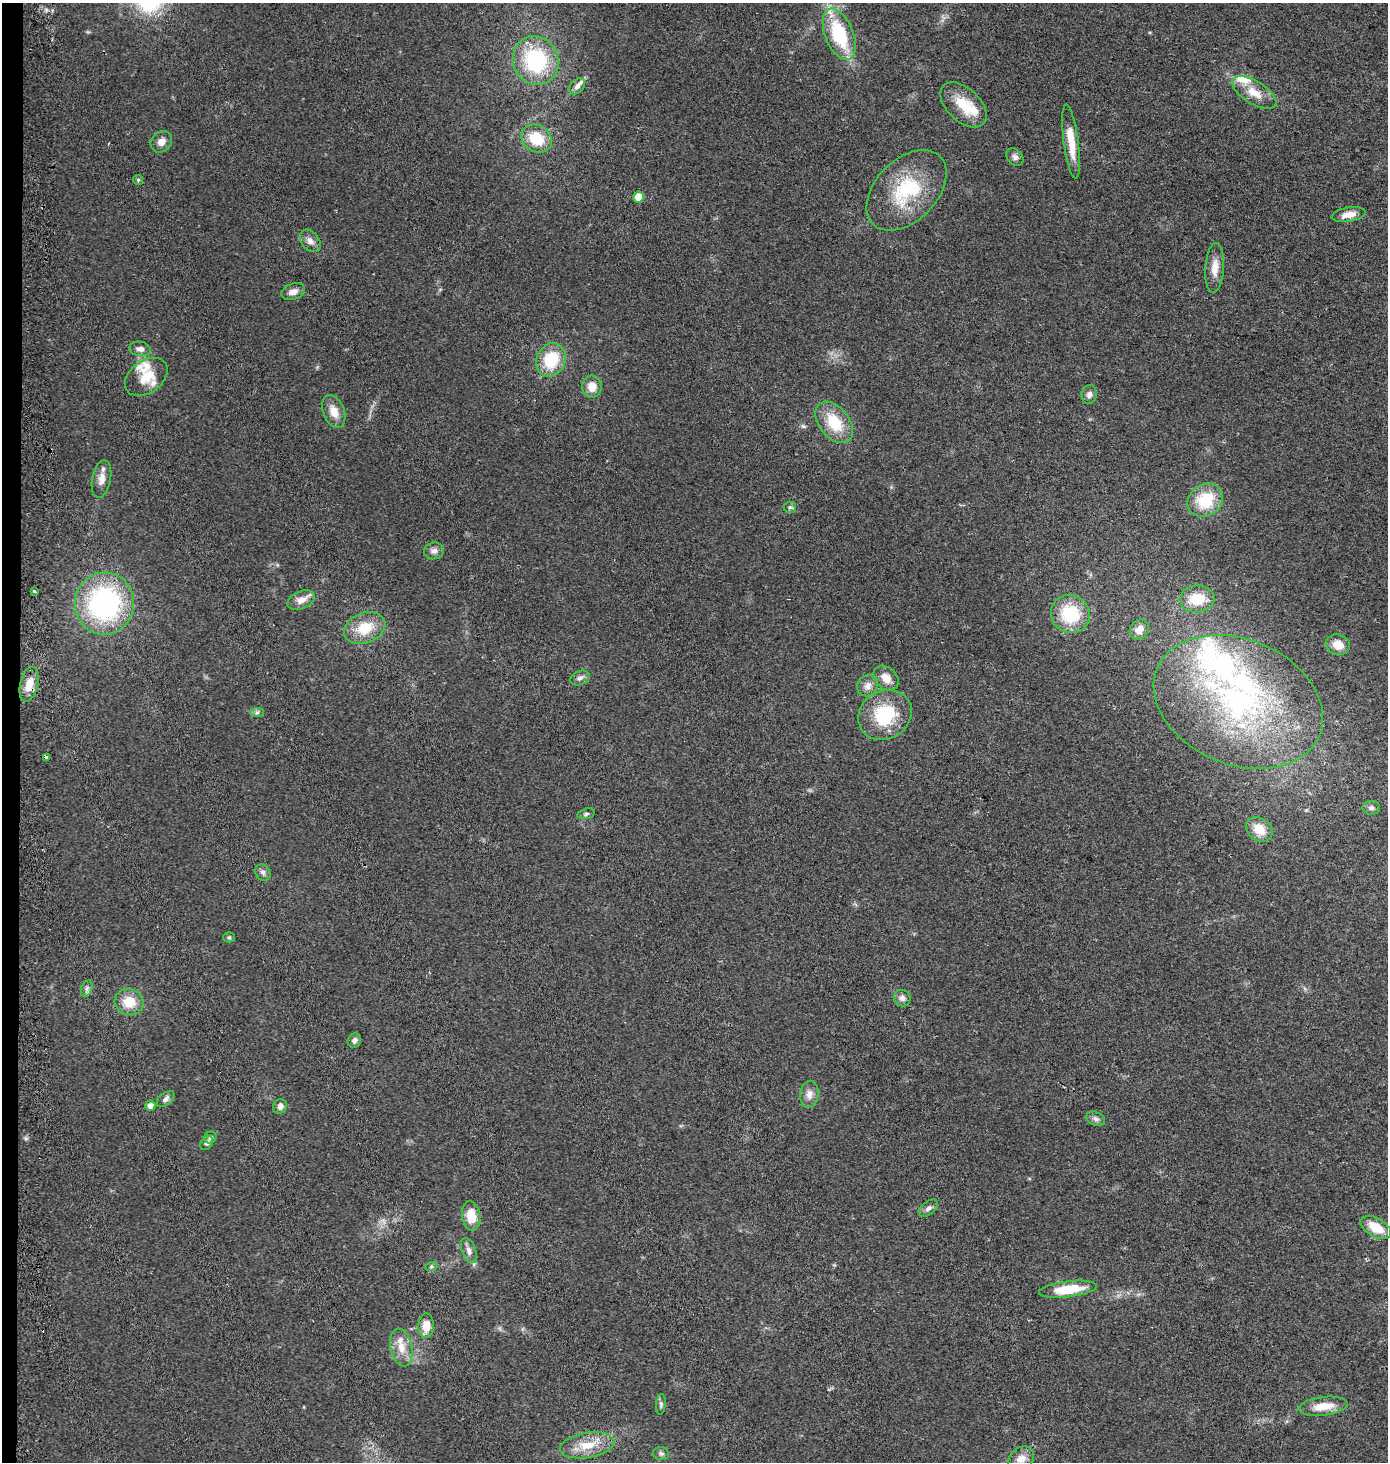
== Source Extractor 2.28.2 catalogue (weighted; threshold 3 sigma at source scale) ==
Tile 4 of 3 x 3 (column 1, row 2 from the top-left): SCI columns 262-1647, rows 1472-2931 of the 4700 x 4392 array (HDU 1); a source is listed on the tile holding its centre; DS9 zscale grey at full resolution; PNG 1390 x 1464 px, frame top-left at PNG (2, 3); each listed source drawn as its Kron ellipse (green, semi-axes under 4 px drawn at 4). Shown black and unused: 1% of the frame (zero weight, under 2 of 3 exposures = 2% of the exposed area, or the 3 px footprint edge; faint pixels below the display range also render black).
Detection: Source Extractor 2.28.2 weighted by HDU 2 'WHT'; one run over the whole footprint, this tile lists its part. Background 0.0544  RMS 0.0081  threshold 0.0365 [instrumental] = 3 sigma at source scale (4.5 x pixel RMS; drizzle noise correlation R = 1.50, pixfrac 1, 0.0396/0.0396 arcsec/px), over >= 5 px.
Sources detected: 79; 1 cosmic-ray / hot-pixel residue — neither listed nor drawn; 6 inside a brighter listed object's ellipse — not listed separately; the other 72 listed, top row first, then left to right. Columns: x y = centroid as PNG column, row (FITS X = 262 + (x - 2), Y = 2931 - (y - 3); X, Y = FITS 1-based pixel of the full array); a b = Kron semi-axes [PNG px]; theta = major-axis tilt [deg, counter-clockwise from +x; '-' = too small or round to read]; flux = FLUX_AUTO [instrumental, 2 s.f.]
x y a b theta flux
839 34 27 14 -68 52
536 60 25 22 -63 71
577 86 9 6 44 3.9
1254 93 25 11 -32 14
964 105 27 16 -43 24
537 139 16 13 -30 25
161 142 12 9 46 5.4
1071 142 37 7 -82 17
1015 157 10 7 -49 3
138 180 5 5 - 1.1
906 190 48 30 46 59
639 197 5 5 - 12
1349 215 17 7 9 8.4
310 241 12 8 -50 5
1215 268 25 9 86 10
293 292 12 8 18 5.3
140 349 11 7 -8 4.5
551 360 17 14 64 32
146 377 24 16 37 20
592 387 11 10 - 9.2
1089 394 9 7 76 3.6
334 412 17 10 -68 9.9
834 422 23 15 -52 28
102 479 19 9 79 7.5
1205 500 19 16 33 31
790 507 6 5 - 1.6
434 551 10 8 6 3.9
34 592 3 3 - 3.4
1197 599 17 13 6 20
301 600 14 9 23 7.2
104 604 31 29 83 150
1070 614 20 18 -30 40
365 628 21 15 21 22
1139 629 10 9 - 7.1
1338 645 12 10 -18 10
580 678 10 6 24 3.2
886 678 14 10 -43 8.9
29 684 18 9 76 12
868 686 11 10 - 5.3
1238 702 88 62 -23 220
257 712 7 4 1 1.7
885 715 28 24 32 46
46 757 4 3 - 7.9
1371 808 9 7 -2 2.5
586 814 9 5 15 1.7
1259 829 14 11 -35 13
263 872 9 7 -57 2.8
229 937 5 5 - 1.2
87 989 9 5 71 2.3
902 998 8 8 - 3.4
129 1002 14 13 - 17
354 1041 7 6 - 3.3
809 1094 13 9 84 6
166 1099 10 6 39 2.8
150 1106 5 5 - 4.9
280 1106 7 6 - 4.2
1096 1119 9 7 -20 2.8
210 1137 6 5 - 2.5
207 1143 8 5 52 2.2
928 1208 11 6 38 3.1
471 1216 15 9 -82 16
1376 1227 17 9 -30 17
469 1251 13 7 -70 4.2
431 1267 6 4 19 1.2
1068 1289 29 8 7 26
426 1326 12 7 88 11
401 1347 19 10 -78 12
661 1404 10 5 84 2
1323 1406 25 9 7 14
587 1445 27 12 9 19
661 1454 8 6 -11 2.3
1021 1459 14 11 46 8.7
Overlapping masked pixels (flux is a lower limit): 1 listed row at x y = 29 684
Isophote crosses this tile's border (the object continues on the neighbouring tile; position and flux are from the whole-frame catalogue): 1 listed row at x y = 1021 1459